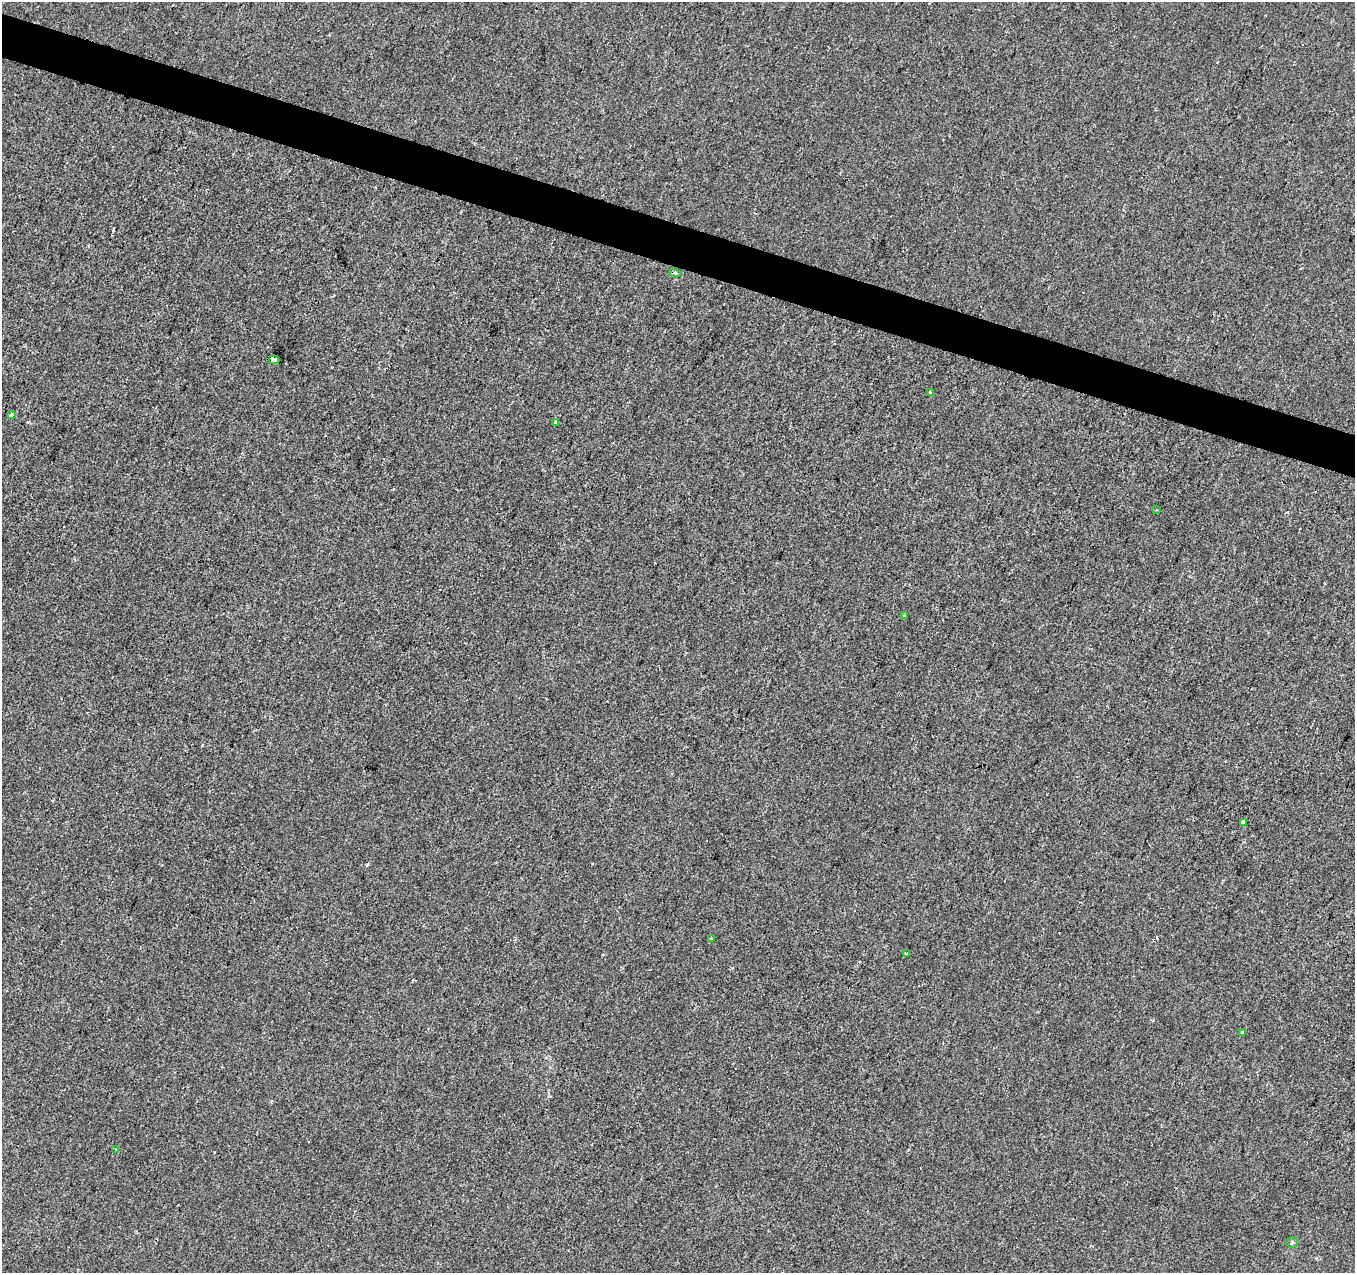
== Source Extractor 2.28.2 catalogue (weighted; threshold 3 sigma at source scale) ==
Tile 11 of 4 x 4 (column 3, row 3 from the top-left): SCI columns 2716-4068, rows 1548-2818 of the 5422 x 5573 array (HDU 1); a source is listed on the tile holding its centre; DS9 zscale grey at full resolution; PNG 1357 x 1275 px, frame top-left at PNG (2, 2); each listed source drawn as its Kron ellipse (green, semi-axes under 4 px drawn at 4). Shown black and unused: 3% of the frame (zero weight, under 2 of 3 exposures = <1% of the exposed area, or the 3 px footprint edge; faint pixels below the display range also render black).
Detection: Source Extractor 2.28.2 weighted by HDU 2 'WHT'; one run over the whole footprint, this tile lists its part. Background -5.66e-04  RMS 0.0041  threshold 0.0187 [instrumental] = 3 sigma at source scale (4.5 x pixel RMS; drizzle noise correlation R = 1.50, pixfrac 1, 0.0396/0.0396 arcsec/px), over >= 5 px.
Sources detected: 19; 6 cosmic-ray / hot-pixel residue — neither listed nor drawn; the other 13 listed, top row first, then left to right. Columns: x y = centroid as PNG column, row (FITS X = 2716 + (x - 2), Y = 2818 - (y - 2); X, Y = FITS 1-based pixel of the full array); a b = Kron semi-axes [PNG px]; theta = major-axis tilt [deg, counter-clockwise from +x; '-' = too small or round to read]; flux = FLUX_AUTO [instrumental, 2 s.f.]
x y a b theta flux
675 273 6 4 -18 0.6
274 360 5 3 - 25
930 392 3 3 - 1.9
11 415 4 4 - 0.86
556 422 3 3 - 3.1
1156 510 2 2 - 0.35
904 616 3 3 - 0.44
1243 823 3 3 - 40
711 939 3 3 - 0.97
906 953 3 3 - 1.2
1243 1032 4 3 - 0.54
115 1150 3 3 - 0.8
1292 1242 6 5 - 0.66
Overlapping masked pixels (flux is a lower limit): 1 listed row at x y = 274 360